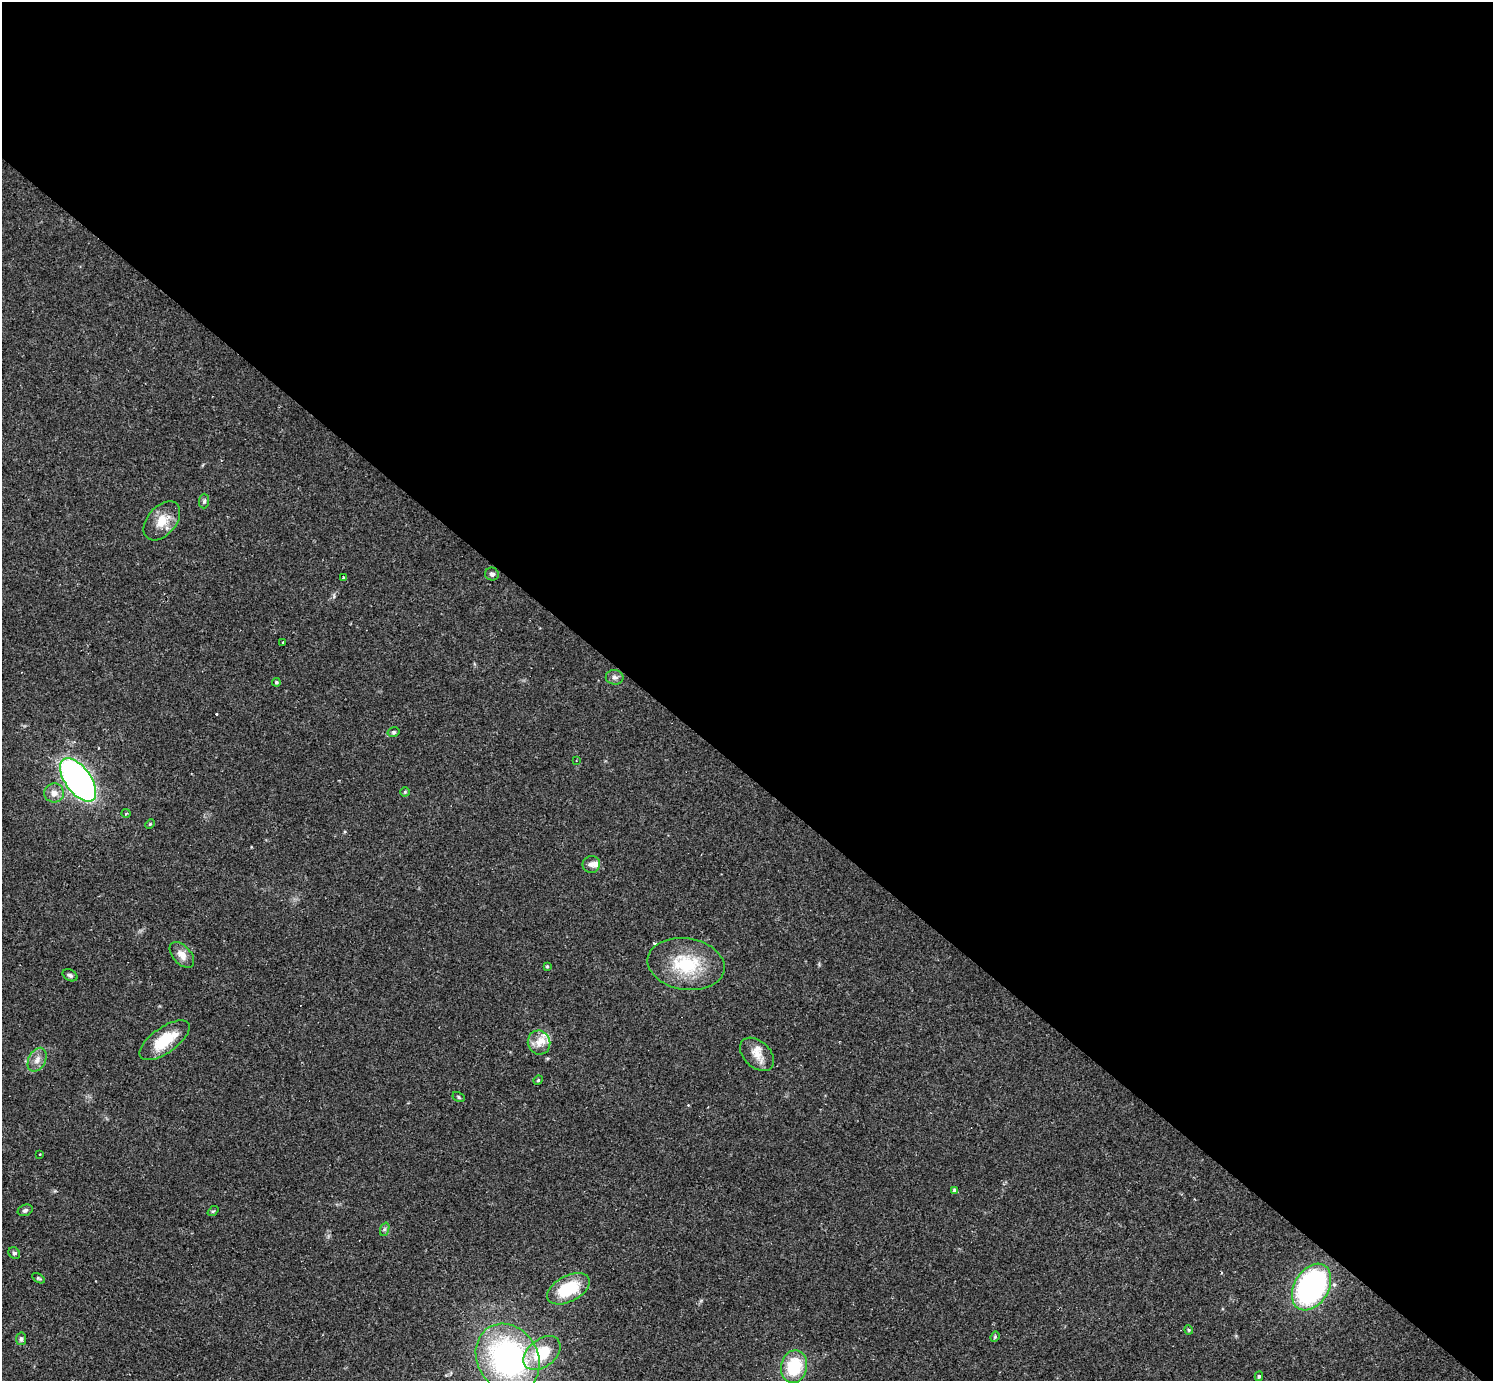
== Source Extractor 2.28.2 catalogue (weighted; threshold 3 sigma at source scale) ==
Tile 3 of 4 x 4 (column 3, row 1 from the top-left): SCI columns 2984-4474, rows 4433-5811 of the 5978 x 5982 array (HDU 1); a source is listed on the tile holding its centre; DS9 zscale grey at full resolution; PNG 1495 x 1383 px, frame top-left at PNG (2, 2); each listed source drawn as its Kron ellipse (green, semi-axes under 4 px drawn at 4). Shown black and unused: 56% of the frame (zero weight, under 2 of 3 exposures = <1% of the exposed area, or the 3 px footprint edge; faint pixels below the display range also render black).
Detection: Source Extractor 2.28.2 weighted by HDU 2 'WHT'; one run over the whole footprint, this tile lists its part. Background 0.061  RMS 0.0054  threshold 0.0243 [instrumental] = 3 sigma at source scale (4.5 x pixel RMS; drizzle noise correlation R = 1.50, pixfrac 1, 0.05/0.05 arcsec/px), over >= 5 px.
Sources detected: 48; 3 cosmic-ray / hot-pixel residue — neither listed nor drawn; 4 inside a brighter listed object's ellipse — not listed separately; the other 41 listed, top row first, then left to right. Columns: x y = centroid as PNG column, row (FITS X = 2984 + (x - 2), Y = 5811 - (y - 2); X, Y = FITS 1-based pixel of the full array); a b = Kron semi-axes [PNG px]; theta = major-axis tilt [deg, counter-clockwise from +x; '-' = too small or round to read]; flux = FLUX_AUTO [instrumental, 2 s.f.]
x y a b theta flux
204 501 7 5 88 1.1
162 521 23 14 49 10
492 574 7 6 - 1.4
343 577 3 3 - 1.9
283 642 4 3 - 1.9
615 677 9 7 -10 1.8
276 682 4 4 - 0.84
394 732 6 4 14 0.97
576 761 3 2 - 0.34
78 780 25 13 -54 240
405 792 5 5 - 0.65
54 793 10 9 - 3.8
126 813 4 4 - 0.75
150 824 5 4 - 0.65
591 864 9 8 - 2.7
182 955 15 9 -49 4.9
686 964 39 25 -8 29
547 966 4 3 - 0.67
70 975 8 5 -28 1.3
165 1040 29 12 35 18
539 1042 12 11 - 5.2
757 1054 20 13 -43 6.5
37 1060 13 8 63 3.8
538 1080 5 4 - 0.7
458 1097 6 4 -29 0.82
40 1154 3 3 - 1.1
955 1190 4 4 - 1.6
25 1210 7 5 21 1.2
213 1211 6 4 42 0.67
385 1229 7 4 70 1
14 1253 6 5 - 1.1
38 1278 7 4 -31 0.7
1311 1287 25 17 59 120
568 1289 23 13 28 25
1189 1330 4 4 - 0.63
995 1337 5 4 - 0.7
21 1339 6 5 - 1.2
542 1353 21 13 39 20
508 1358 36 30 -57 130
794 1367 16 13 77 24
1259 1376 5 4 - 0.93